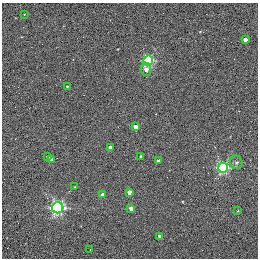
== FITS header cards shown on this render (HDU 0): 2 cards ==
NAXIS1  =                  256 / STANDARD FITS FORMAT
NAXIS2  =                  256 / STANDARD FITS FORMAT

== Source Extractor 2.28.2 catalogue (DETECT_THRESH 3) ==
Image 256 x 256 px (HDU 0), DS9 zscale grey, 1 PNG px = 1 image px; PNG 260 x 260 px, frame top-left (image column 1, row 256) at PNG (2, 3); each listed source drawn as its Kron ellipse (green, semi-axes under 4 px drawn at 4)
Background 0.241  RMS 4.8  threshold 14.4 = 3 sigma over >= 5 px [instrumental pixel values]
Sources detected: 21; all 21 listed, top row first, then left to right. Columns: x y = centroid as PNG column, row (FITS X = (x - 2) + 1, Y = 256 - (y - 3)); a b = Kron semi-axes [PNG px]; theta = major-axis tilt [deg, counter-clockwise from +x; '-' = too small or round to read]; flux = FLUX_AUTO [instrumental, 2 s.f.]
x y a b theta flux
24 14 2 2 - 200
245 40 4 3 - 2100
148 60 5 5 - 30000
146 69 6 5 - 1700
67 87 3 3 - 380
135 127 4 3 - 3000
110 147 3 3 - 1300
140 156 3 3 - 350
48 157 4 3 - 960
51 160 4 4 - 1300
158 161 3 3 - 850
236 162 7 6 - 820
223 168 5 5 - 38000
75 187 3 3 - 270
129 192 4 3 - 2600
103 195 4 3 - 2600
58 208 6 5 - 61000
131 208 4 3 - 2500
238 211 2 2 - 260
159 236 3 3 - 1100
90 250 2 2 - 210

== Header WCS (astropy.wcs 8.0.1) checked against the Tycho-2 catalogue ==
Header WCS as astropy/WCSLIB reads it (applying the file's SIP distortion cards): RA---TAN-SIP/DEC--TAN-SIP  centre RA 20:00:38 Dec +22:42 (300.16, +22.70 deg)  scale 1.22 arcsec/px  FOV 5.2' x 5.2'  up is +79 deg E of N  parity normal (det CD < 0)
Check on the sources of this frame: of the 21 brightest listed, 3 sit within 1.5 arcsec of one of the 5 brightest Tycho-2 stars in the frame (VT <= 11.35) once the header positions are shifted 0.46 arcsec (0.41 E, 0.21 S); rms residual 0.43 arcsec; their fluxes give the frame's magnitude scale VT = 19.70 - 2.5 log10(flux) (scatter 0.09 mag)
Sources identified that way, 3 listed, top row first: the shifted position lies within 1.5 arcsec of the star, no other Tycho-2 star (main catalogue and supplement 1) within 3.0 arcsec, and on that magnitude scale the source's flux lands within +1.5 / -3 mag of the star's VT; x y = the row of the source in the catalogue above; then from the Tycho-2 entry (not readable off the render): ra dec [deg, ICRS J2000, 3 dp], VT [Tycho-2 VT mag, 2 dp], TYC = Tycho-2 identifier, HIP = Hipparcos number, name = IAU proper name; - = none
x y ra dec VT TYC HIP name
135 127 300.159 +22.702 11.00 2141-1346-1 - -
75 187 300.142 +22.678 11.35 2141-1182-1 - -
103 195 300.137 +22.687 11.25 2141-1124-1 - -